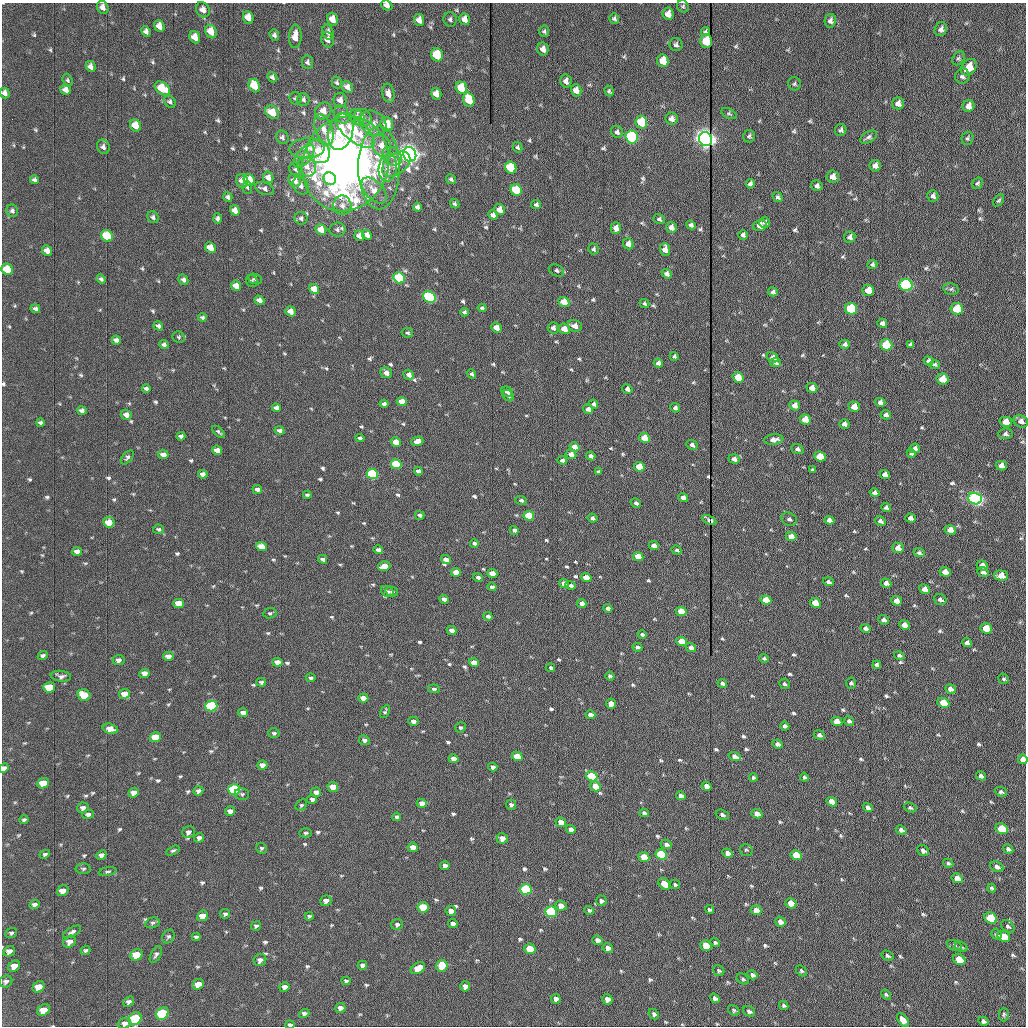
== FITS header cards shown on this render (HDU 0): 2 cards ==
NAXIS1  =                 1024 /fastest changing axis
NAXIS2  =                 1024 /next to fastest changing axis

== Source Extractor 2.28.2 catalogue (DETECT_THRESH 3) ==
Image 1024 x 1024 px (HDU 0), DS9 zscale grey, 1 PNG px = 1 image px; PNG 1028 x 1028 px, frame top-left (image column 1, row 1024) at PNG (2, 3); each listed source drawn as its Kron ellipse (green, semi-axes under 4 px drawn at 4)
Background 1180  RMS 12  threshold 36.7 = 3 sigma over >= 5 px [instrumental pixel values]
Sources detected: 704; of the 704, the 500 brightest by FLUX_AUTO listed and drawn (204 fainter detections omitted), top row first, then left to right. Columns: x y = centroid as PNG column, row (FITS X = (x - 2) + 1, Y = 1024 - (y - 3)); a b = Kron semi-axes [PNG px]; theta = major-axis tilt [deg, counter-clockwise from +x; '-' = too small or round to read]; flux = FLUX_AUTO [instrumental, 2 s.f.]
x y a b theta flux
387 5 6 5 - 4400
683 6 6 5 - 1500
103 7 7 5 -65 4700
203 10 8 6 -61 4700
668 14 6 5 - 6400
248 17 6 5 - 9000
614 18 5 5 - 1700
332 19 6 5 - 10000
450 19 7 6 - 2200
464 19 6 5 - 5500
419 20 6 5 - 6200
830 21 7 5 77 2800
159 26 6 5 - 7100
941 29 7 6 - 3300
544 31 5 5 - 1400
705 31 5 4 - 1600
146 32 5 4 - 3000
211 32 7 5 -65 12000
328 32 7 5 -74 3500
274 35 6 4 -71 2200
295 36 11 6 87 9700
195 37 6 5 - 9200
328 40 8 6 -70 4700
706 41 7 6 - 26000
676 44 6 6 - 2000
543 49 6 5 - 5000
437 55 7 5 -73 39000
958 58 7 5 55 1700
663 61 6 5 - 14000
307 62 7 5 -81 2200
91 66 5 4 - 3600
969 67 9 7 51 12000
962 76 7 7 - 2400
272 77 5 4 - 2300
68 80 6 5 - 1400
566 81 6 5 - 3700
337 83 6 5 - 1700
794 84 7 6 - 1500
254 86 7 5 -65 21000
347 87 6 5 - 4100
162 88 8 5 -37 27000
461 88 6 5 - 26000
66 90 5 5 - 4900
576 90 6 5 - 6800
609 91 5 4 - 1500
5 93 5 4 - 3500
388 93 9 6 -79 5200
436 94 6 5 - 7800
295 98 6 5 - 1800
303 99 6 6 - 2300
340 100 7 6 - 4500
469 100 7 5 -71 23000
170 102 7 5 -48 2100
898 103 6 6 - 4100
968 106 6 5 - 5300
323 111 9 7 53 9100
272 112 7 6 - 15000
729 114 8 5 -26 1500
342 115 9 7 -62 5600
357 117 8 6 -57 3200
363 118 9 8 - 7900
671 119 6 6 - 3800
641 122 6 6 - 40000
373 123 14 11 -40 8000
387 124 7 6 - 13000
135 125 6 5 - 14000
324 129 16 8 -69 8400
841 130 6 5 - 2200
355 131 24 10 -39 30000
341 132 19 12 75 38000
617 132 6 5 - 2400
749 136 6 6 - 1700
282 137 7 6 - 2200
632 137 6 6 - 160000
869 137 9 5 31 2600
967 138 7 6 - 1700
705 139 7 6 - 780000
382 146 12 9 -65 9200
103 147 7 6 - 2800
517 147 5 4 - 1600
307 148 18 10 2 10000
318 151 12 10 -53 19000
410 154 7 6 - 760000
304 156 14 7 50 5200
392 156 10 8 -43 5200
345 164 48 43 70 690000
396 164 16 10 37 12000
875 166 5 5 - 4900
307 167 10 9 - 6200
379 168 41 20 -90 49000
388 168 14 9 82 6900
511 168 6 5 - 53000
296 169 7 6 - 2100
268 177 6 5 - 4600
833 177 6 6 - 5900
330 179 6 6 - 17000
451 179 5 4 - 1700
34 180 4 4 - 2000
249 180 6 5 - 24000
295 180 7 6 - 8600
242 181 7 6 - 5500
978 183 6 5 - 1700
750 184 4 4 - 2400
301 186 9 7 -52 3900
817 186 6 5 - 2600
247 187 6 5 - 1500
264 188 10 6 -21 3300
374 190 16 8 -47 11000
516 190 6 5 - 43000
933 196 6 5 - 2600
228 197 5 4 - 1700
778 197 5 4 - 1800
999 200 7 4 49 1500
455 204 5 4 - 1700
342 205 10 9 - 4800
536 205 5 4 - 2100
417 207 4 4 - 2800
235 210 5 4 - 6000
499 210 6 5 - 7100
12 211 6 6 - 2100
493 215 5 4 - 3400
153 217 6 5 - 2100
217 218 5 4 - 1800
301 218 6 6 - 2100
659 219 6 5 - 1700
764 222 6 5 - 2100
691 225 5 4 - 2100
760 225 7 5 16 6900
671 227 5 5 - 5000
616 228 6 5 - 6200
321 230 6 5 - 13000
337 230 8 7 - 2200
367 235 5 4 - 4800
743 235 5 5 - 2200
107 236 6 5 - 41000
359 236 5 5 - 5100
850 237 6 5 - 2800
628 244 6 5 - 5000
210 248 6 5 - 11000
593 249 5 5 - 1700
665 249 6 5 - 7300
47 251 5 4 - 4700
872 264 5 4 - 1800
7 269 6 5 - 17000
556 270 8 5 -26 2100
667 274 5 4 - 3300
399 278 6 5 - 57000
101 279 5 4 - 1800
255 279 7 5 -22 1500
183 280 5 4 - 2800
252 281 6 5 - 1600
906 285 6 6 - 160000
236 286 5 5 - 9300
314 289 5 4 - 11000
951 289 8 5 -11 1800
868 290 6 5 - 12000
773 292 5 4 - 1900
429 297 7 5 -30 120000
259 300 5 4 - 4500
564 302 5 5 - 20000
645 304 5 4 - 1400
482 308 4 3 - 1400
35 309 5 4 - 2300
851 309 6 6 - 66000
957 309 6 6 - 27000
290 311 5 4 - 7900
464 312 4 3 - 1800
202 317 4 3 - 1600
882 323 5 4 - 2500
158 326 5 4 - 2000
575 326 7 5 -20 6100
496 327 5 5 - 8300
553 328 6 5 - 3100
564 329 6 5 - 11000
407 333 6 4 -13 1600
179 337 6 5 - 1400
116 340 5 4 - 3000
845 344 5 4 - 2000
910 344 4 4 - 1600
164 345 5 4 - 2300
886 345 6 5 - 53000
674 356 4 4 - 1600
772 357 6 4 -32 4100
929 361 5 4 - 2700
658 363 5 4 - 3800
776 363 5 4 - 2100
935 364 5 4 - 1500
386 373 6 5 - 4600
471 374 5 4 - 1800
409 375 5 4 - 4600
738 377 5 5 - 21000
943 379 6 5 - 20000
146 388 4 3 - 2100
812 388 5 5 - 7500
627 389 5 4 - 3500
507 392 6 5 - 2800
508 396 6 5 - 1700
402 402 5 4 - 9300
880 402 5 4 - 3800
384 404 4 4 - 2600
594 404 4 4 - 2100
795 405 5 5 - 6700
854 407 5 5 - 9000
276 408 5 4 - 3900
675 408 5 4 - 2400
588 409 5 4 - 4000
82 411 5 4 - 3000
126 415 6 5 - 4700
886 415 5 4 - 3200
805 419 5 5 - 13000
1021 421 7 6 - 3800
1006 422 6 5 - 9700
40 423 4 4 - 2000
844 424 5 4 - 4000
279 431 5 4 - 2600
218 432 7 3 -42 1600
1005 434 7 5 6 2100
181 436 4 4 - 2300
360 438 4 4 - 2000
644 438 5 4 - 15000
774 440 10 5 8 4800
417 441 6 4 19 6100
396 442 5 4 - 13000
692 445 6 4 -25 2800
575 447 5 4 - 7200
915 448 5 4 - 2500
797 449 6 5 - 2300
217 450 5 4 - 7300
911 453 4 4 - 2200
571 454 5 4 - 6000
163 455 5 4 - 5700
591 456 5 4 - 2900
127 457 8 4 51 1700
820 457 6 5 - 29000
734 459 5 4 - 3700
562 460 5 4 - 2300
396 464 5 5 - 47000
1001 466 5 4 - 4300
639 467 5 4 - 18000
812 470 4 3 - 1500
418 471 4 4 - 2700
598 472 4 3 - 1500
203 474 5 4 - 3500
372 474 6 5 - 93000
885 474 5 4 - 4000
257 489 5 4 - 3000
874 493 5 4 - 2900
307 495 4 3 - 1600
683 498 5 4 - 5000
975 499 7 5 -18 320000
521 500 6 4 -22 1800
636 503 5 4 - 2200
886 507 5 4 - 1900
420 515 5 3 - 1900
529 516 5 4 - 36000
592 518 5 4 - 2200
911 518 5 4 - 4000
789 519 8 6 -25 2600
709 520 8 4 -25 2500
829 520 5 4 - 3800
880 521 5 4 - 2600
109 522 5 5 - 13000
158 529 5 4 - 1600
514 530 4 4 - 2400
950 530 6 4 -16 7000
791 536 5 4 - 9100
474 544 4 3 - 2200
261 546 5 4 - 13000
654 546 5 4 - 6100
898 548 6 5 - 7300
378 550 5 4 - 3300
677 550 5 4 - 1500
77 552 5 4 - 4500
919 553 6 4 -16 1700
638 557 5 4 - 17000
323 559 4 3 - 2500
446 560 5 4 - 5200
982 565 6 5 - 6500
384 566 6 4 15 12000
456 572 5 4 - 10000
945 572 6 4 -16 7600
983 572 6 4 -24 3100
492 573 5 4 - 12000
1001 576 7 5 -2 11000
478 577 5 4 - 2300
586 578 5 4 - 12000
828 582 5 3 - 2100
564 583 5 4 - 5200
886 583 5 4 - 3900
571 585 5 3 - 2100
492 587 4 3 - 2400
925 589 5 4 - 7900
387 591 6 5 - 1800
392 591 6 5 - 1700
444 599 5 4 - 4200
766 600 6 4 -22 19000
940 600 6 5 - 2500
897 601 5 4 - 8300
178 603 5 4 - 18000
582 603 5 4 - 4700
815 603 5 4 - 18000
608 608 4 4 - 3400
681 611 5 4 - 23000
270 613 6 5 - 1500
488 616 4 4 - 2300
884 620 5 4 - 3300
904 625 6 4 -22 7500
866 628 5 4 - 2700
986 628 6 5 - 21000
452 630 5 4 - 5700
642 635 4 3 - 1800
681 642 5 4 - 19000
967 643 5 4 - 2800
637 647 5 4 - 2000
691 647 5 4 - 3100
43 655 5 4 - 2100
899 655 5 4 - 1700
168 656 5 4 - 5900
764 658 5 3 - 1400
118 660 6 5 - 3200
277 662 5 4 - 7100
474 663 5 4 - 12000
877 665 4 3 - 2000
551 668 4 3 - 1800
144 673 5 4 - 4700
61 676 10 5 -7 3100
610 676 5 4 - 1700
311 678 5 3 - 1700
1003 679 5 5 - 1500
261 682 5 4 - 1800
722 683 4 3 - 2100
851 683 5 5 - 1600
784 684 5 5 - 1600
49 687 6 5 - 22000
434 689 6 4 -6 1700
950 689 5 4 - 4100
125 694 5 5 - 9400
84 695 6 5 - 26000
363 698 5 4 - 9300
943 703 6 5 - 21000
611 704 5 5 - 6300
211 706 6 5 - 85000
385 711 7 3 62 1500
243 713 5 4 - 5400
590 715 5 4 - 4400
413 721 5 4 - 3400
837 721 6 4 -26 15000
849 721 5 4 - 2200
785 726 4 4 - 2300
460 727 5 5 - 1600
110 729 8 5 -13 10000
274 733 6 5 - 1500
819 735 6 4 -23 2800
155 737 6 5 - 22000
364 740 5 4 - 2300
777 744 5 4 - 4000
517 756 5 4 - 20000
735 757 6 4 -18 5000
454 759 5 4 - 6700
1023 759 5 4 - 7100
262 765 5 4 - 4900
493 767 5 4 - 3500
4 768 5 4 - 4300
592 776 6 5 - 58000
981 776 5 4 - 2600
753 777 4 3 - 1700
804 777 4 3 - 1400
43 783 6 5 - 15000
595 786 5 4 - 15000
706 786 5 4 - 5200
333 787 5 5 - 14000
234 789 6 5 - 93000
198 791 5 4 - 2600
316 792 5 4 - 5400
1001 792 6 4 -19 1800
134 793 5 4 - 5700
242 794 7 5 -15 1600
681 796 5 4 - 3800
312 799 5 4 - 2400
832 802 5 4 - 8700
422 803 5 4 - 8200
301 805 6 5 - 1500
511 805 5 4 - 2300
868 807 5 4 - 3000
83 808 6 5 - 3400
910 808 6 4 -20 1400
230 811 5 4 - 4400
644 813 4 4 - 2200
88 814 6 4 16 2700
757 814 5 4 - 8500
722 815 7 4 -21 2100
397 817 4 4 - 2100
24 820 5 3 - 1500
561 822 5 4 - 9200
571 829 5 4 - 4200
1002 829 6 5 - 34000
901 830 5 4 - 2500
188 832 6 5 - 3200
306 833 6 4 0 1400
199 838 5 4 - 2500
502 838 5 5 - 6800
666 844 5 4 - 2800
413 847 5 4 - 6800
261 848 5 5 - 1400
1008 849 5 4 - 2200
746 850 6 6 - 1500
173 851 7 4 27 1500
923 851 6 5 - 3100
728 853 5 4 - 5000
45 854 5 4 - 1500
661 854 6 5 - 67000
101 855 5 4 - 3300
796 855 6 5 - 25000
644 857 5 5 - 24000
948 863 5 4 - 1400
445 866 4 4 - 3600
997 867 7 5 -24 3000
83 869 8 5 1 1800
108 872 9 4 10 1600
957 878 6 4 -29 7100
664 884 7 5 -39 17000
675 884 5 4 - 1500
992 888 4 4 - 1600
526 889 6 5 - 97000
63 891 6 5 - 7300
326 901 6 5 - 4400
601 901 5 5 - 1900
791 903 6 5 - 14000
34 905 5 4 - 2700
561 906 6 5 - 5200
423 907 5 5 - 30000
709 909 4 3 - 1600
589 910 5 4 - 1400
756 910 5 4 - 7000
451 911 5 5 - 5600
551 912 6 5 - 100000
225 914 5 4 - 1900
202 916 6 5 - 9200
309 916 4 3 - 1400
991 918 7 5 -30 49000
780 922 5 4 - 5000
152 923 7 5 15 1700
453 924 5 4 - 3500
397 925 6 5 - 1800
256 926 5 4 - 1700
1008 926 7 5 -40 1700
72 932 10 4 29 2500
11 933 6 5 - 1800
996 934 5 5 - 1500
168 937 7 6 - 1800
196 937 4 3 - 1600
1004 937 6 5 - 19000
598 940 5 4 - 4000
70 942 7 5 35 4800
715 943 5 4 - 1600
706 945 6 5 - 24000
954 945 8 5 -21 1500
961 947 7 4 -27 1400
608 948 5 5 - 5000
530 949 5 5 - 28000
85 950 5 4 - 1600
9 951 6 5 - 3900
156 954 9 5 61 2200
136 955 6 5 - 22000
887 956 6 4 -29 1800
959 959 6 5 - 19000
260 960 6 5 - 3700
362 965 5 4 - 2600
14 966 6 5 - 7000
442 966 6 5 - 22000
418 968 8 5 30 14000
719 971 6 5 - 1500
801 971 6 4 -45 1500
752 975 5 4 - 2000
743 979 7 5 -31 1500
6 981 7 6 - 2300
346 981 4 4 - 1400
198 984 6 5 - 8700
465 986 5 5 - 4700
39 987 6 5 - 11000
284 987 5 4 - 3600
886 995 5 4 - 1400
715 998 5 4 - 3000
556 999 5 4 - 3600
607 999 5 5 - 5700
129 1002 6 4 34 2400
784 1005 5 4 - 1600
340 1008 5 5 - 4300
44 1010 7 5 42 11000
734 1010 6 5 - 1500
749 1011 6 5 - 2300
304 1013 5 4 - 2100
162 1014 7 5 44 74000
654 1014 6 4 -48 2200
1004 1014 7 5 90 1400
135 1019 7 6 - 55000
903 1020 8 4 -53 5600
983 1021 5 4 - 2500
125 1023 6 5 - 3500
290 1025 4 3 - 1900
At the frame edge (FLAGS 8, measured only in part): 8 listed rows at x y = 387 5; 5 93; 1023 759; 4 768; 9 951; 135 1019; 125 1023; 290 1025
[204 fainter detections neither listed nor drawn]

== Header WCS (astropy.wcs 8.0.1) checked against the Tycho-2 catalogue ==
Header WCS as astropy/WCSLIB reads it (applying the file's SIP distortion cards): RA---TAN-SIP/DEC--TAN-SIP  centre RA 20:33:53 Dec +07:34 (308.47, +7.57 deg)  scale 1.67 arcsec/px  FOV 28.6' x 28.6'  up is -179 deg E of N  parity flipped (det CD > 0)
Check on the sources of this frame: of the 60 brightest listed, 18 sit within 2.5 arcsec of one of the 19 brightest Tycho-2 stars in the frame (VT <= 12.15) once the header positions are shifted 0.30 arcsec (0.30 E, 0.01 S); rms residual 0.99 arcsec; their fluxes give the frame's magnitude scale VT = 23.85 - 2.5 log10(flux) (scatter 0.21 mag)
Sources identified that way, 18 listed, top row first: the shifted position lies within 2.5 arcsec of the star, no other Tycho-2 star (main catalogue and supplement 1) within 5.0 arcsec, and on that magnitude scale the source's flux lands within +1.5 / -3 mag of the star's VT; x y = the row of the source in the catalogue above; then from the Tycho-2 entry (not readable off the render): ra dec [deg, ICRS J2000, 3 dp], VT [Tycho-2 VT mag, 2 dp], TYC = Tycho-2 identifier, HIP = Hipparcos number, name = IAU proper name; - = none
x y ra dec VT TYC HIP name
641 122 308.409 +7.387 11.71 522-63-1 - -
632 137 308.413 +7.394 10.61 522-1117-1 - -
705 139 308.379 +7.395 9.53 522-815-1 - -
410 154 308.517 +7.401 9.28 522-2249-1 - -
906 285 308.286 +7.464 10.73 522-842-1 - -
429 297 308.509 +7.467 11.07 522-1042-1 - -
851 309 308.312 +7.475 12.07 522-647-1 - -
957 309 308.262 +7.475 12.01 522-585-1 - -
886 345 308.295 +7.492 11.63 522-671-1 - -
975 499 308.254 +7.563 10.72 1087-1249-1 - -
211 706 308.613 +7.656 11.72 1088-801-1 - -
592 776 308.435 +7.690 11.87 1088-65-1 - -
234 789 308.603 +7.695 11.58 1088-743-1 - -
526 889 308.467 +7.743 11.69 1088-851-1 - -
551 912 308.455 +7.753 11.50 1088-523-1 - -
991 918 308.249 +7.758 12.15 1087-191-1 - -
162 1014 308.638 +7.799 11.64 1088-397-1 - -
135 1019 308.650 +7.801 11.70 1088-297-1 - -